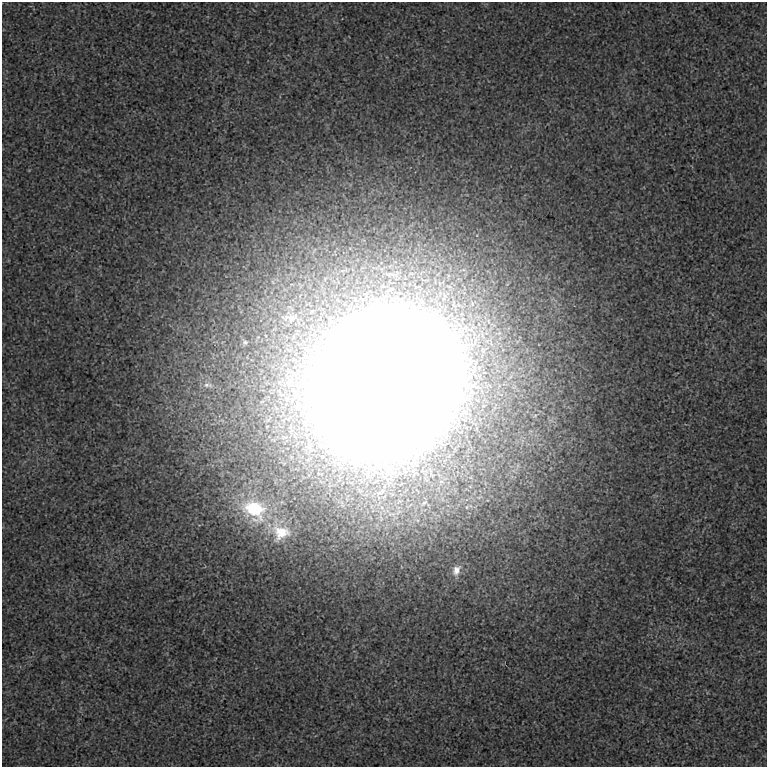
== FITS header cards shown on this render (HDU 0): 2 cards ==
NAXIS1  =                  765 /
NAXIS2  =                  765 /

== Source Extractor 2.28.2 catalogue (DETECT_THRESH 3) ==
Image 765 x 765 px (HDU 0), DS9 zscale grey, 1 PNG px = 1 image px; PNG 769 x 769 px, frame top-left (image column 1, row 765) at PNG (2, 2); no overlay
Background 8.18e-04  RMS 0.0028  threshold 0.00852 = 3 sigma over >= 5 px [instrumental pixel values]
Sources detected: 7; all 7 listed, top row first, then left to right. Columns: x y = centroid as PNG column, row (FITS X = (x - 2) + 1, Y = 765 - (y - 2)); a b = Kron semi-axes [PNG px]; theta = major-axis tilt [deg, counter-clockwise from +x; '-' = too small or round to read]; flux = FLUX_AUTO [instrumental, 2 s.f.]
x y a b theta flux
290 317 31 14 2 5.9
245 342 5 5 - 0.32
387 384 88 74 49 2500
208 385 14 6 -6 0.77
254 509 33 26 -30 19
280 532 30 26 -43 7.4
456 570 13 9 65 1.4